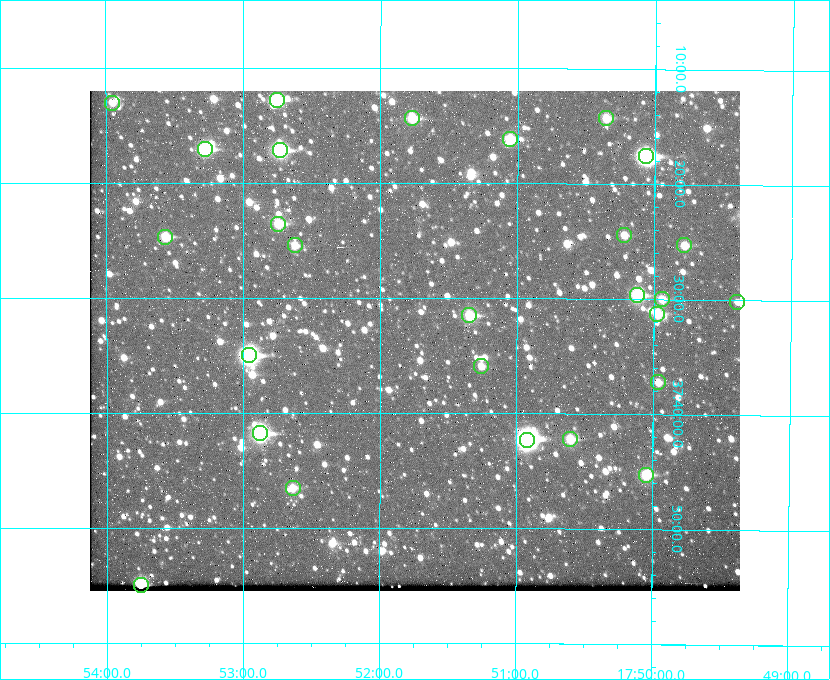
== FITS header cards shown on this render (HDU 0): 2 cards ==
NAXIS1  =                  650 / Width of table row in bytes
NAXIS2  =                  500 / Number of rows in table

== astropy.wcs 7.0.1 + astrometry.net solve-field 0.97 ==
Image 650 x 500 px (HDU 0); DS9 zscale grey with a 90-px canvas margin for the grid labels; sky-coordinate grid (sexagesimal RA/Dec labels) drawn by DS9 from the SOLVED WCS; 27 Tycho-2 reference stars matched to detected sources circled (green)
Header WCS: none
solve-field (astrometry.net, Tycho-2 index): SOLVED blind (the file carries no WCS)
Solved WCS: RA---TAN-SIP/DEC--TAN-SIP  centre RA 17:51:45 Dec +37:34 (267.94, +37.56 deg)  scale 5.22 arcsec/px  FOV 56.5' x 43.5'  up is +180 deg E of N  parity flipped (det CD > 0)
(file carries no celestial WCS; the grid is the blind solution)
Tycho-2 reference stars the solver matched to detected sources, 27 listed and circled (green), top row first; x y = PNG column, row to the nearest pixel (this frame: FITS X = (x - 90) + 1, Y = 500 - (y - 91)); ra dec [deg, ICRS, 3 dp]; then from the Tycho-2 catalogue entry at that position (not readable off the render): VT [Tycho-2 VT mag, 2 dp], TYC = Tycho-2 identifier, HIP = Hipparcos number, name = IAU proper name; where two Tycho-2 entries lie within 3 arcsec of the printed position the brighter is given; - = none
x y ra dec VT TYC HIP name
277 100 268.189 +37.213 9.71 2620-542-1 - -
112 103 268.489 +37.217 11.29 2620-732-1 - -
412 118 267.943 +37.240 10.39 2620-505-1 - -
606 118 267.589 +37.238 11.09 2619-212-1 - -
510 139 267.764 +37.270 10.17 2620-784-1 - -
205 149 268.319 +37.285 9.88 2620-536-1 - -
280 150 268.183 +37.286 8.98 2620-786-1 87506 -
646 156 267.517 +37.293 8.96 2619-379-1 - -
278 224 268.186 +37.393 10.44 2620-175-1 - -
624 235 267.555 +37.408 11.50 2619-358-1 - -
165 237 268.392 +37.412 10.60 2620-800-1 - -
295 245 268.156 +37.424 11.25 2620-712-1 - -
684 245 267.445 +37.422 11.17 2619-451-1 - -
637 295 267.531 +37.495 10.07 2619-274-1 - -
662 299 267.485 +37.500 11.33 2619-40-1 - -
737 302 267.347 +37.503 12.15 3088-638-1 - -
657 314 267.494 +37.522 10.35 3088-270-1 - -
469 315 267.836 +37.525 9.96 3089-889-1 - -
249 355 268.239 +37.584 8.64 3089-755-1 - -
481 366 267.815 +37.598 11.54 3089-1081-1 - -
658 382 267.491 +37.621 11.40 3088-1284-1 - -
260 433 268.219 +37.697 8.93 3089-671-1 - -
570 439 267.652 +37.703 11.04 3089-693-1 - -
527 440 267.730 +37.705 8.13 3089-1203-1 87349 -
646 475 267.512 +37.755 10.10 3089-2332-1 - -
293 488 268.159 +37.775 11.22 3089-2245-1 - -
141 585 268.439 +37.916 9.61 3089-2268-1 - -